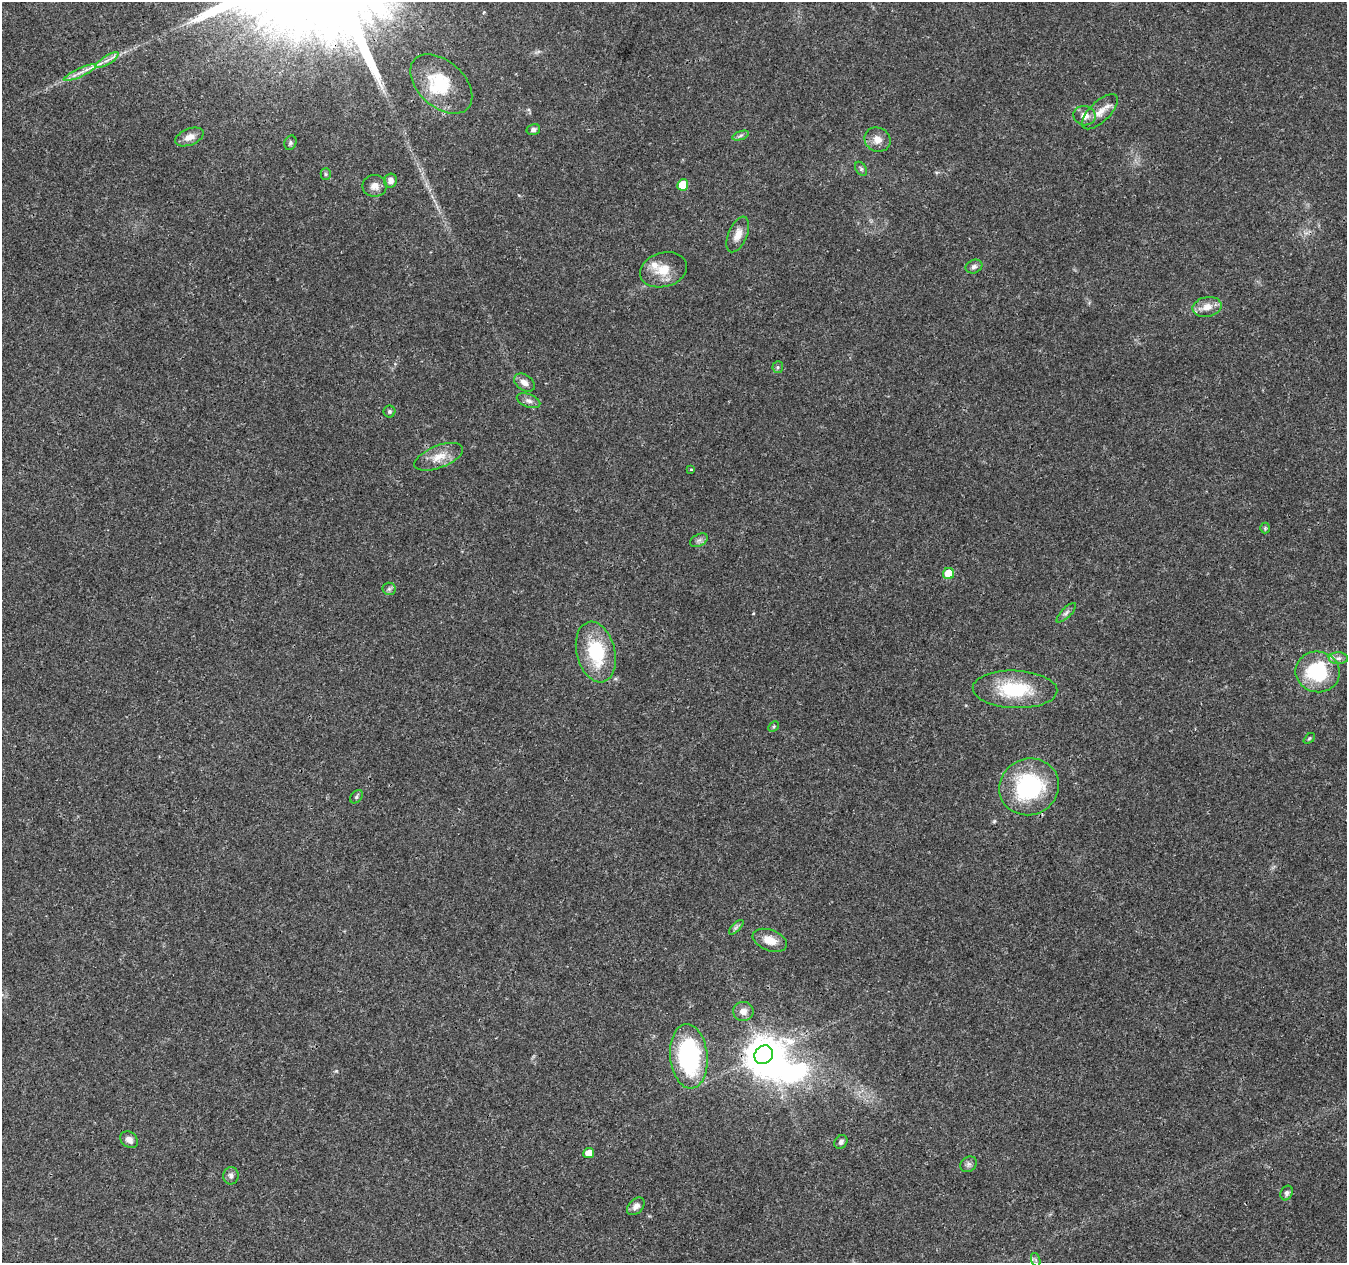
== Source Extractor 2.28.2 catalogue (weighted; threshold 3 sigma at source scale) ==
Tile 7 of 4 x 4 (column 3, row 2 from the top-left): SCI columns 2699-4043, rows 2804-4064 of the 5392 x 5545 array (HDU 1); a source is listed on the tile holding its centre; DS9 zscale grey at full resolution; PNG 1349 x 1265 px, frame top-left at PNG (2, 2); each listed source drawn as its Kron ellipse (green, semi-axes under 4 px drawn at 4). Shown black and unused: <1% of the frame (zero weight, under 3 of 4 exposures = <1% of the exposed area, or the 3 px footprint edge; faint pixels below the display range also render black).
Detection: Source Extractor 2.28.2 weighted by HDU 2 'WHT'; one run over the whole footprint, this tile lists its part. Background 0.0266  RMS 0.0019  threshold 0.00874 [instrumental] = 3 sigma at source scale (4.5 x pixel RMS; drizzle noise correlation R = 1.50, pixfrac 1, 0.0396/0.0396 arcsec/px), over >= 5 px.
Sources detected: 55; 2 inside a brighter object's white glare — neither listed nor drawn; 2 inside a brighter listed object's ellipse — not listed separately; the other 51 listed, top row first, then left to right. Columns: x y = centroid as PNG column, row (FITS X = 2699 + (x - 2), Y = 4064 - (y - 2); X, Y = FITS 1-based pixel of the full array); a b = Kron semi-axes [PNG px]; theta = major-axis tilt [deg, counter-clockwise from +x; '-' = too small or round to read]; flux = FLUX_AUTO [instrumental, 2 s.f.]
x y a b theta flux
107 60 13 3 32 0.94
80 72 18 3 25 1.2
441 84 36 23 -42 9.5
1100 112 23 10 44 2.4
1084 116 11 9 -10 1.8
533 130 7 5 14 0.6
741 135 8 4 19 0.44
189 137 15 8 22 1.4
877 140 13 12 - 1.7
290 143 7 6 - 0.43
861 169 8 5 -55 0.43
326 174 5 5 - 0.31
390 181 7 6 - 0.98
683 185 6 5 - 4.1
375 186 12 11 - 1.3
738 234 19 9 67 1.9
974 267 8 6 24 0.7
663 270 24 17 16 4.1
1207 307 15 10 12 2
778 367 6 5 - 0.39
524 383 11 7 -35 1.3
528 401 12 6 -20 0.87
389 412 6 6 - 0.39
439 457 26 11 22 3
691 469 4 3 - 0.18
1265 528 5 5 - 0.31
699 540 9 6 29 0.6
949 574 5 5 - 4.7
389 589 6 6 - 0.46
1066 613 13 5 45 0.64
596 652 31 19 -75 12
1338 658 9 6 -2 0.74
1318 672 22 20 -10 13
1015 689 42 19 -2 11
774 727 6 4 45 0.26
1309 738 6 4 44 0.29
1029 787 30 28 24 21
356 797 7 5 51 0.42
736 927 9 3 44 0.45
770 940 18 10 -20 2.6
743 1011 10 9 - 1.4
764 1055 10 8 43 400
689 1056 32 18 -84 26
129 1140 10 7 -35 1.1
841 1142 7 6 - 0.57
589 1153 5 5 - 1.6
969 1164 9 7 33 0.6
231 1176 8 7 - 0.74
1287 1193 7 5 65 0.62
636 1206 10 7 44 0.96
1036 1260 7 4 -71 0.4
Overlapping masked pixels (flux is a lower limit): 1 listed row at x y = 1029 787